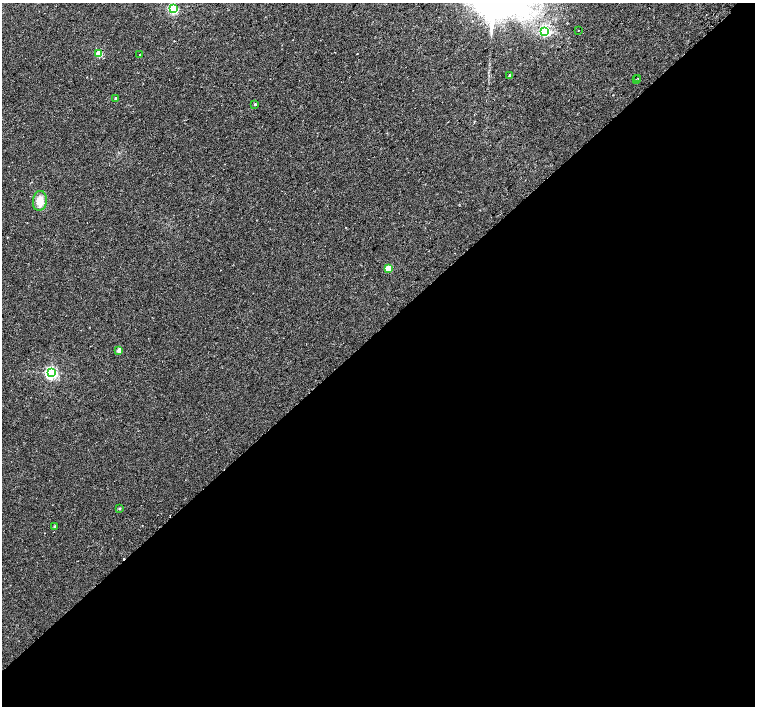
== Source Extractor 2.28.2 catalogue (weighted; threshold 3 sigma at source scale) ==
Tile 15 of 4 x 4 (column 3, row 4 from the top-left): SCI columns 3055-4559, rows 197-1604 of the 6115 x 6087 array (HDU 1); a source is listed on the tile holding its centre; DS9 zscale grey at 2 x 2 block average (1 PNG px = mean of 2 x 2 image px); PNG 757 x 708 px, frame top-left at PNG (2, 3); each listed source drawn as its Kron ellipse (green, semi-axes under 4 px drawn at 4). Shown black and unused: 53% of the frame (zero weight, under 2 of 3 exposures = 3% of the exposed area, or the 3 px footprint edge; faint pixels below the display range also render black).
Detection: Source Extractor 2.28.2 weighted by HDU 2 'WHT'; one run over the whole footprint, this tile lists its part. Background 0.0423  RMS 0.0045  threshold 0.02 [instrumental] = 3 sigma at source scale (4.5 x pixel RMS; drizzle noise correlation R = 1.50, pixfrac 1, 0.0396/0.0396 arcsec/px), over >= 5 px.
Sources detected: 18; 2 cosmic-ray / hot-pixel residue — neither listed nor drawn; the other 16 listed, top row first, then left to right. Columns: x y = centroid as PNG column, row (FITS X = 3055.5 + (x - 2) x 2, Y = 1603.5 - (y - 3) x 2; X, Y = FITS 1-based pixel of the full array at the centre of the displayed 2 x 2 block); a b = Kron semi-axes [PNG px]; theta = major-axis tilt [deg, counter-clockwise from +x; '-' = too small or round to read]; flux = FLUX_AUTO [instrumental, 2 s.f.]
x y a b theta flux
173 9 3 3 - 98
545 31 3 3 - 95
578 31 2 2 - 1.5
99 54 3 3 - 21
140 54 2 2 - 0.47
510 75 3 2 - 1.7
638 78 2 2 - 1.4
636 79 2 2 - 0.68
115 98 2 2 - 0.82
255 104 3 2 - 1.2
40 201 10 7 83 8.6
388 269 3 3 - 20
119 350 2 2 - 9.3
51 373 3 3 - 170
119 509 3 3 - 1.1
55 527 2 2 - 2.7